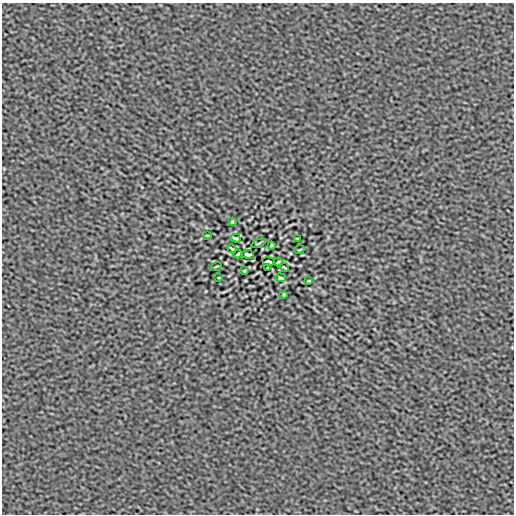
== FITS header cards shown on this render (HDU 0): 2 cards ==
NAXIS1  =                  512
NAXIS2  =                  512

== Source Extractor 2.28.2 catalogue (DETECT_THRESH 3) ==
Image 512 x 512 px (HDU 0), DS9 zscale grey, 1 PNG px = 1 image px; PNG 516 x 516 px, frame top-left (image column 1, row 512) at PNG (2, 3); each listed source drawn as its Kron ellipse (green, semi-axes under 4 px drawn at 4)
Background -5.75e-07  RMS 5.2e-05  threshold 1.56e-04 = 3 sigma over >= 5 px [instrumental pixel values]
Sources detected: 20; all 20 listed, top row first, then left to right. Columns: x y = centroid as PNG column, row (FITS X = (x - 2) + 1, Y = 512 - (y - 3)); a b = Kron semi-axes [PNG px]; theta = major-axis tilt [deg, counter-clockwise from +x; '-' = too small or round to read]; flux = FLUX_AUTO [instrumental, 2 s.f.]
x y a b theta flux
232 222 3 2 - 0.0035
207 235 3 2 - 0.0027
235 238 5 3 - 0.0051
297 238 3 2 - 0.0025
258 243 7 2 21 0.0025
272 245 3 2 - 0.003
232 249 4 2 - 0.0037
299 250 5 2 - 0.0034
238 254 4 2 - 0.0042
248 254 6 3 -9 0.0065
268 262 6 3 -9 0.0065
278 262 4 2 - 0.0042
217 266 5 2 - 0.0034
268 267 3 2 - 0.0021
284 267 4 2 - 0.0037
244 271 3 2 - 0.003
219 278 3 2 - 0.0025
281 278 5 3 - 0.0051
309 281 3 2 - 0.0027
284 294 3 2 - 0.0035